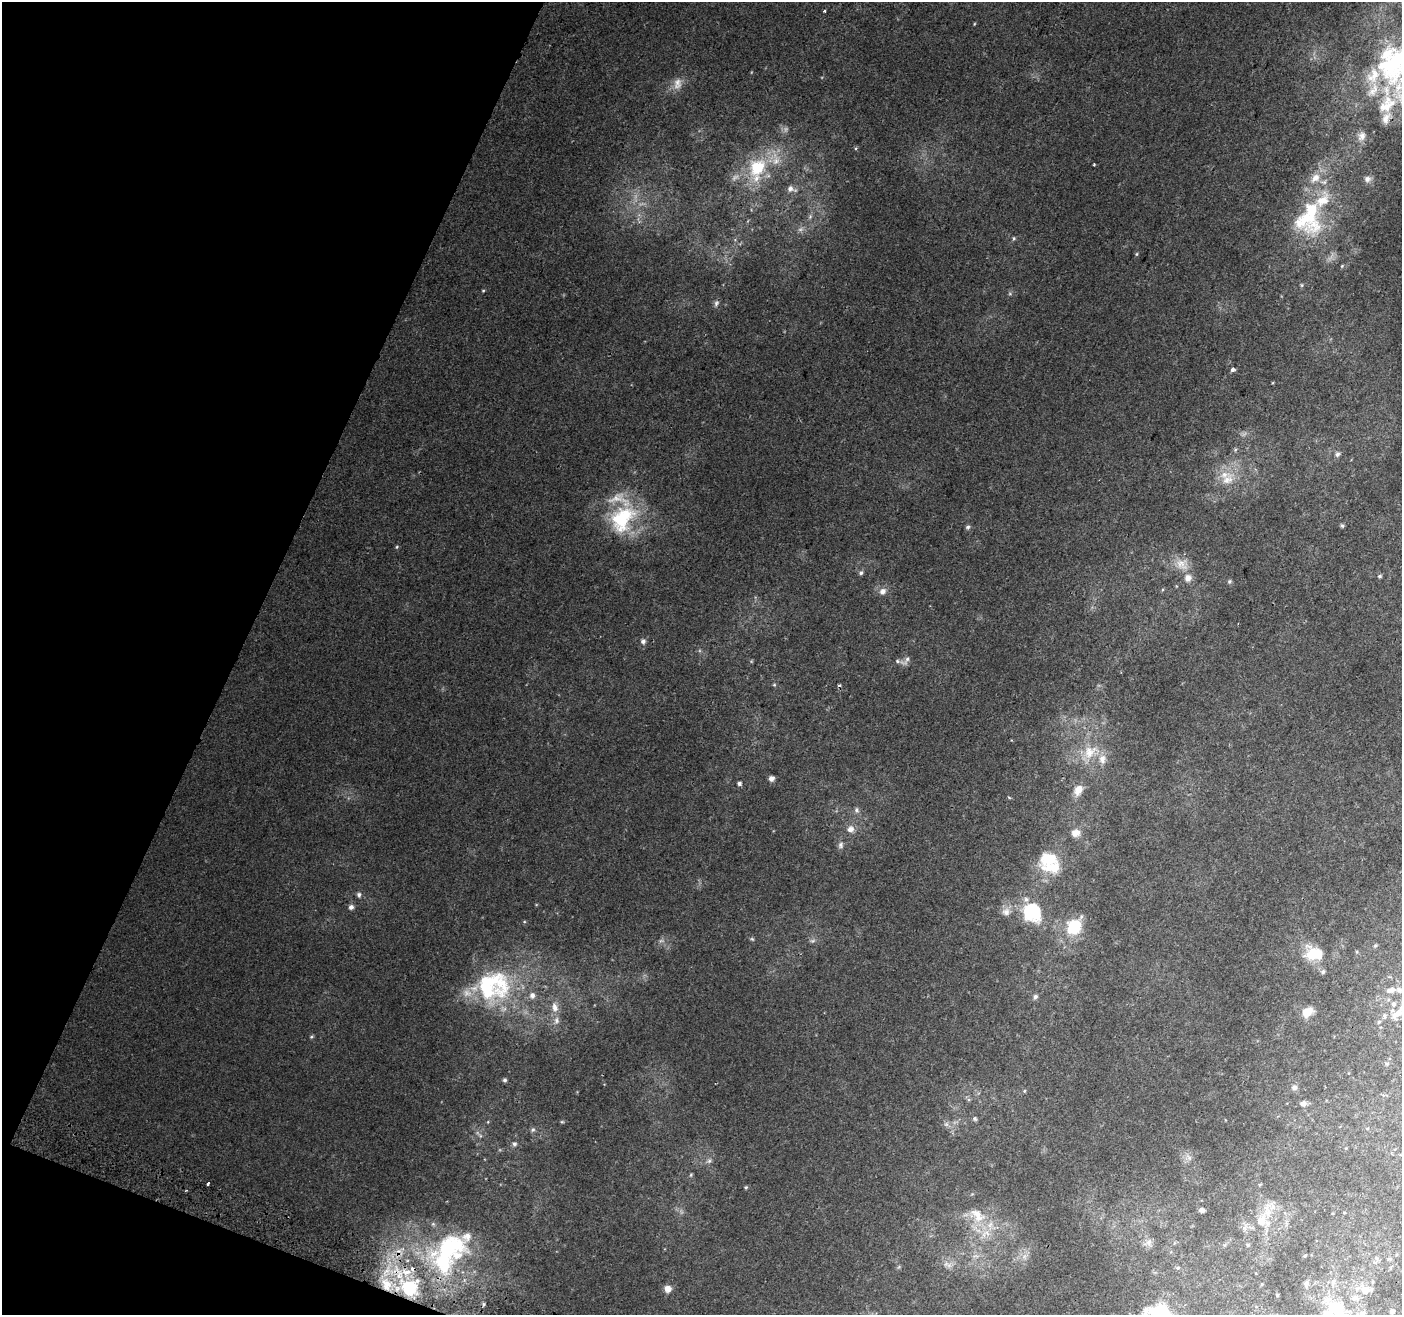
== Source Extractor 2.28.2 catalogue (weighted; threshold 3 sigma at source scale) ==
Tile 9 of 4 x 4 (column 1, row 3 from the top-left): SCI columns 26-1425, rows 1626-2938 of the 5644 x 5810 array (HDU 1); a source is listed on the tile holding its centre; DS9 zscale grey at full resolution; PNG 1404 x 1317 px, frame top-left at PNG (2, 2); no overlay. Shown black and unused: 19% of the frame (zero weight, under 2 of 3 exposures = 2% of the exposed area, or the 3 px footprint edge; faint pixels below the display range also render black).
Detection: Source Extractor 2.28.2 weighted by HDU 2 'WHT'; one run over the whole footprint, this tile lists its part. Background 0.0104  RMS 0.004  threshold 0.0181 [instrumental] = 3 sigma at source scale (4.5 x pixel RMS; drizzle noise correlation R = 1.50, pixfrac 1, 0.0396/0.0396 arcsec/px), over >= 5 px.
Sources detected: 148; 10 too faint to see at this stretch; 1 inside a brighter object's white glare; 2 cosmic-ray / hot-pixel residue — not listed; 39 inside a brighter listed object's ellipse — not listed separately; the other 96 listed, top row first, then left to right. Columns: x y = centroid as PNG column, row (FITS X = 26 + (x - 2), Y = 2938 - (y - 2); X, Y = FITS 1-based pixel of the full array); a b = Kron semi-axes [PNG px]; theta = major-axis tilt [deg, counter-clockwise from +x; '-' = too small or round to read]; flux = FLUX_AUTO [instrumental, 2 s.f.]
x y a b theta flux
824 11 3 3 - 0.55
974 24 5 3 - 0.34
677 83 17 11 79 4.3
1401 93 141 34 -72 60
1362 136 14 12 73 3.6
776 161 14 11 79 5.2
1094 164 2 2 - 0.41
757 168 12 9 75 26
1368 179 11 9 2 2.1
791 189 14 8 -15 2.8
810 217 8 6 69 1.2
1308 218 47 38 36 37
1014 238 6 4 90 0.62
1136 254 5 4 - 0.49
1342 266 6 4 46 0.55
1302 285 6 5 - 0.6
483 291 4 4 - 0.41
1010 294 6 4 0 0.59
716 303 10 6 75 1.3
1232 370 4 4 - 1.9
1337 454 8 6 27 1.3
1227 480 25 15 43 9.6
622 519 42 30 52 33
1342 525 5 5 - 0.71
968 527 6 5 - 0.87
397 547 5 3 - 0.48
1182 564 20 17 -27 6.6
861 573 6 5 - 0.98
1379 576 5 5 - 0.77
1229 581 6 6 - 0.76
883 591 8 7 - 2.5
643 641 7 6 - 1.5
905 661 17 7 43 2
774 685 5 4 - 0.47
1090 752 27 18 25 12
771 778 5 5 - 2.2
739 784 5 4 - 1.1
1078 790 15 10 59 4
1009 797 4 3 - 0.48
856 810 8 7 - 1.4
850 829 9 8 - 2.9
1075 833 12 10 12 3.1
841 845 10 7 80 1.5
1049 860 28 24 74 17
359 895 7 6 - 1.1
351 907 6 6 - 1.5
1006 912 12 11 - 3.2
1032 912 28 24 -51 22
1074 927 16 12 51 21
752 939 6 5 - 0.61
813 941 8 5 20 0.98
1375 946 5 4 - 0.62
1314 953 29 21 -11 15
492 986 51 42 13 55
1391 990 14 7 10 3.3
1035 997 7 6 - 1.2
555 1007 15 9 -82 4.1
1307 1012 13 10 32 5.5
1397 1014 24 10 42 6.4
311 1037 6 4 2 0.59
1387 1064 6 5 - 0.68
505 1080 4 4 - 0.85
1294 1087 8 7 - 1.5
1024 1091 5 4 - 0.46
1303 1104 8 6 6 1.8
975 1119 6 6 - 0.83
562 1122 6 4 0 0.48
946 1124 7 7 - 1.2
1367 1128 5 3 - 0.38
533 1130 7 6 - 0.9
514 1144 6 6 - 1
1189 1157 12 5 -50 1.6
709 1161 7 6 - 1.1
691 1175 6 4 69 0.56
208 1184 4 3 - 4.6
1260 1184 5 3 - 0.35
746 1187 5 4 - 0.55
1202 1210 6 5 - 1.3
1344 1213 4 3 - 0.32
977 1215 27 17 -39 12
1261 1221 23 18 -32 9.3
1148 1243 12 10 49 2.5
1248 1245 5 4 - 0.51
447 1247 66 31 25 62
975 1256 11 5 11 1.6
1024 1256 10 8 54 2.6
1305 1256 3 3 - 0.54
1390 1259 8 4 0 0.59
949 1265 9 7 8 1.8
1178 1268 6 5 - 0.72
1262 1284 4 3 - 0.33
409 1287 24 22 -16 30
668 1289 8 8 - 2.9
1365 1290 14 9 5 5.1
1334 1307 37 26 -48 24
1392 1311 4 4 - 1.4
Overlapping masked pixels (flux is a lower limit): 1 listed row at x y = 409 1287
Isophote crosses this tile's border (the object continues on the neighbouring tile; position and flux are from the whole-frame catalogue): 3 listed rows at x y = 1401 93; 1397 1014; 1334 1307